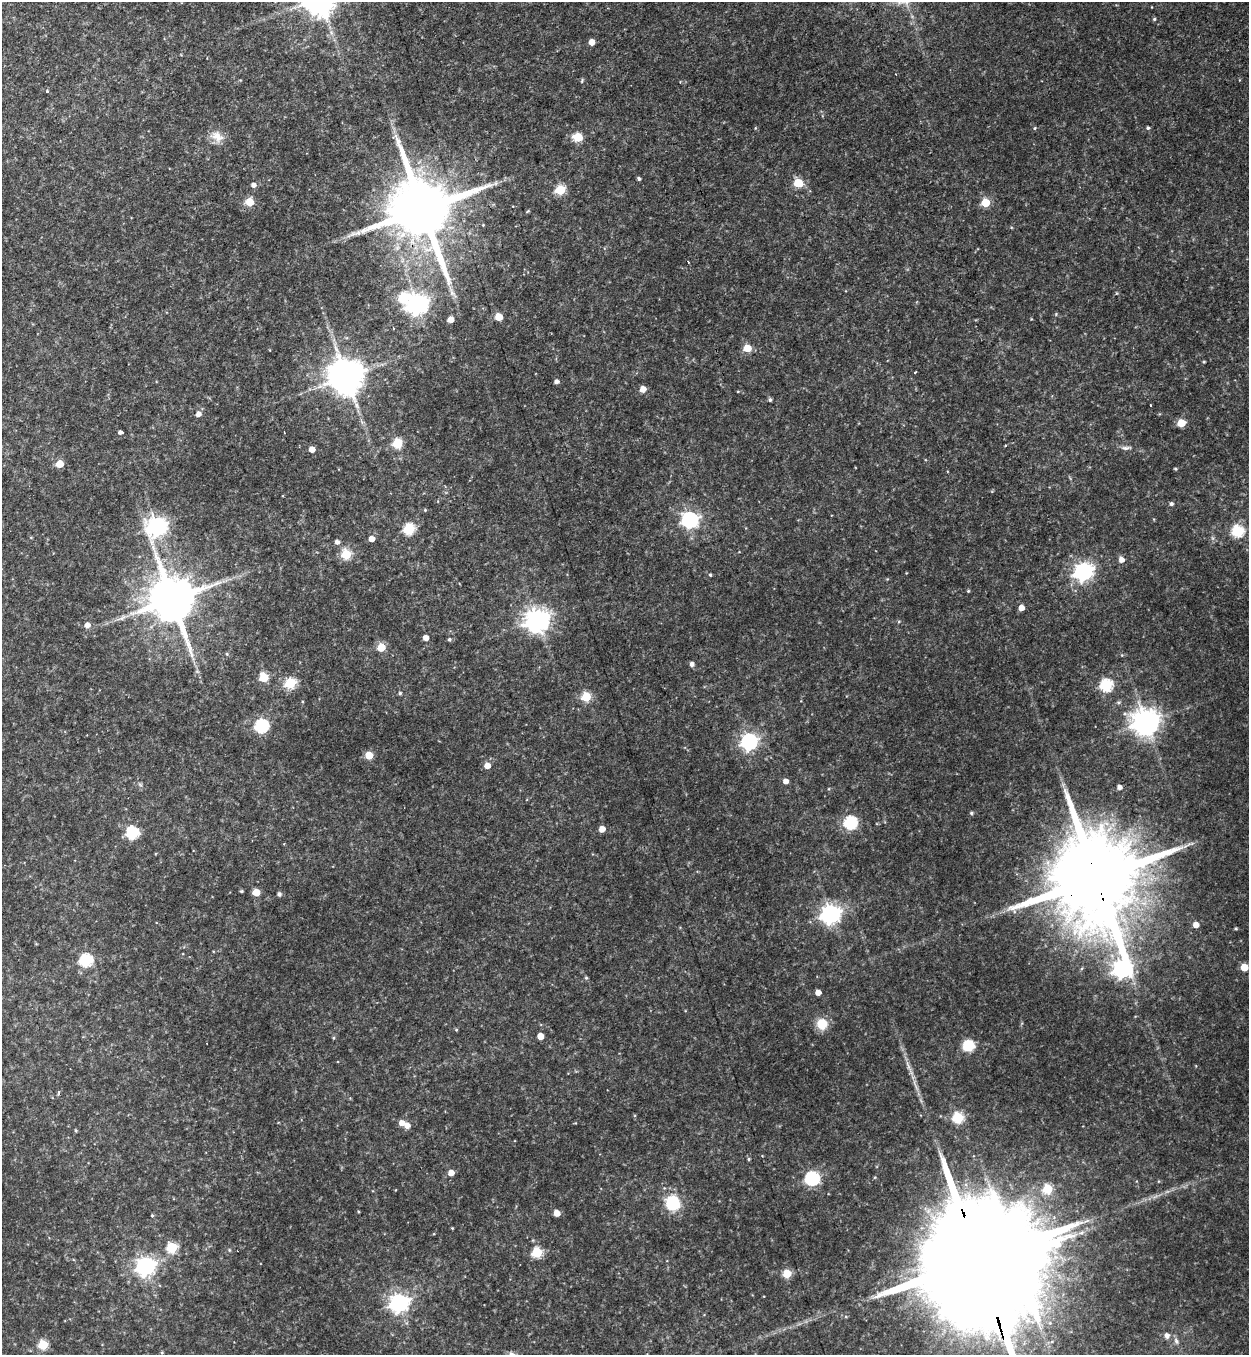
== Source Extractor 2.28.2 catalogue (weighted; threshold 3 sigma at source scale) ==
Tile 11 of 4 x 4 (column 3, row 3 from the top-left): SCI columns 2771-4017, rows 1375-2727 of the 5414 x 5454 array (HDU 1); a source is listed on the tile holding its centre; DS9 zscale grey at full resolution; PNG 1251 x 1357 px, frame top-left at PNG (2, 2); no overlay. Shown black and unused: <1% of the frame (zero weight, under 3 of 4 exposures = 3% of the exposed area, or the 3 px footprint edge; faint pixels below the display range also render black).
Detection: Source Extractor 2.28.2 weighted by HDU 2 'WHT'; one run over the whole footprint, this tile lists its part. Background 0.175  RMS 0.0097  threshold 0.0434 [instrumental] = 3 sigma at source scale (4.5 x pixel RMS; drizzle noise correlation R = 1.50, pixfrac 1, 0.05/0.05 arcsec/px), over >= 5 px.
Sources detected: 125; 2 inside a brighter object's white glare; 2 cosmic-ray / hot-pixel residue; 1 long thin detection or spike segment (spike, bleed or trail) — not listed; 1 inside a brighter listed object's ellipse — not listed separately; the other 119 listed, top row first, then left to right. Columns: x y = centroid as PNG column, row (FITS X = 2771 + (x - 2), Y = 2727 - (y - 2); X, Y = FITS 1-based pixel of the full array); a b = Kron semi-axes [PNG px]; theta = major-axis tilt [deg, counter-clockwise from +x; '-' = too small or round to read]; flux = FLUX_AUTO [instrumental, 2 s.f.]
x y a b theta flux
1154 19 4 4 - 1.3
592 42 5 5 - 9.3
582 81 6 4 72 1.2
47 91 4 3 - 1.1
755 128 5 3 - 0.79
1035 128 4 4 - 1.1
1148 128 4 4 - 1.7
217 136 19 12 -29 11
578 137 6 5 - 33
639 179 4 4 - 1.9
496 183 7 4 89 1.8
798 183 6 5 - 35
253 185 5 5 - 3.7
560 190 5 5 - 49
249 202 5 5 - 26
985 203 5 5 - 34
422 210 20 16 -70 9600
688 262 3 2 - 2.3
452 293 13 5 -55 4.4
404 297 7 6 - 59
417 304 8 7 - 600
499 317 5 5 - 21
450 319 5 4 - 9.7
393 328 3 3 - 1.6
747 348 5 5 - 23
1204 362 5 3 - 0.82
346 377 10 10 - 2400
556 382 4 4 - 3.2
643 389 5 5 - 9.1
770 400 4 4 - 2.1
1150 405 3 2 - 1.4
198 414 6 5 - 5.1
1181 423 5 5 - 26
120 432 4 3 - 2.5
397 443 6 5 - 52
1005 445 3 2 - 1.1
1126 448 13 5 2 3.7
312 449 5 4 - 9.4
60 464 5 5 - 17
1175 469 5 3 - 0.97
1171 504 5 4 - 2.4
425 510 4 4 - 1
690 520 7 7 - 260
157 526 8 8 - 440
409 529 6 6 - 84
1238 531 6 6 - 86
371 539 5 5 - 8.3
337 542 5 5 - 3.9
346 554 6 5 - 48
1121 560 6 5 - 6
1083 571 7 7 - 400
710 575 4 3 - 1.2
968 591 4 4 - 1
172 600 14 12 -73 4800
1021 608 5 4 - 8.9
537 621 8 8 - 830
87 625 6 5 - 5.5
426 638 5 4 - 6.5
449 639 5 4 - 1.8
381 647 5 5 - 25
227 654 5 4 - 1.1
692 664 5 4 - 3.5
264 677 6 5 - 34
290 683 6 5 - 72
1106 685 6 6 - 110
400 693 4 4 - 1.3
586 697 5 5 - 47
1145 722 9 8 - 1200
261 726 6 6 - 150
749 742 7 7 - 290
369 755 5 5 - 23
487 766 5 5 - 10
786 781 5 5 - 5.8
1119 787 5 5 - 4.1
971 813 5 4 - 1.4
850 822 6 6 - 120
602 829 5 5 - 10
132 833 6 6 - 98
1096 878 32 21 -74 23000
241 891 4 3 - 1.2
256 892 5 5 - 18
279 894 5 5 - 2.4
830 914 7 7 - 500
1196 925 5 5 - 7.1
1236 929 4 4 - 1.1
86 960 6 6 - 110
1244 967 5 5 - 21
1122 969 11 8 83 380
586 978 5 4 - 1.1
818 992 5 4 - 8.5
822 1024 11 11 - 19
456 1030 5 3 - 0.93
540 1036 5 5 - 13
334 1038 5 3 - 1
968 1045 7 7 - 45
59 1092 5 3 - 1.6
958 1118 6 6 - 76
402 1123 5 5 - 6.8
407 1125 6 5 - 7.4
76 1130 4 3 - 1.1
749 1159 4 4 - 1.2
451 1173 5 5 - 8.8
812 1178 6 6 - 160
1047 1189 5 5 - 46
673 1203 11 10 - 50
557 1213 5 5 - 10
152 1216 4 3 - 1.1
452 1228 3 3 - 0.79
172 1247 6 6 - 53
229 1250 5 3 - 0.95
537 1252 6 5 - 59
979 1262 75 21 -72 63000
145 1266 7 7 - 450
787 1273 5 5 - 34
399 1303 7 7 - 440
1167 1336 7 7 - 4.5
1176 1341 9 6 -69 3.1
43 1345 5 5 - 52
162 1353 4 4 - 1.2
Overlapping masked pixels (flux is a lower limit): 3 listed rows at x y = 422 210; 1096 878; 979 1262
Isophote crosses this tile's border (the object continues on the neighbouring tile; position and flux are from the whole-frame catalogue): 1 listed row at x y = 979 1262